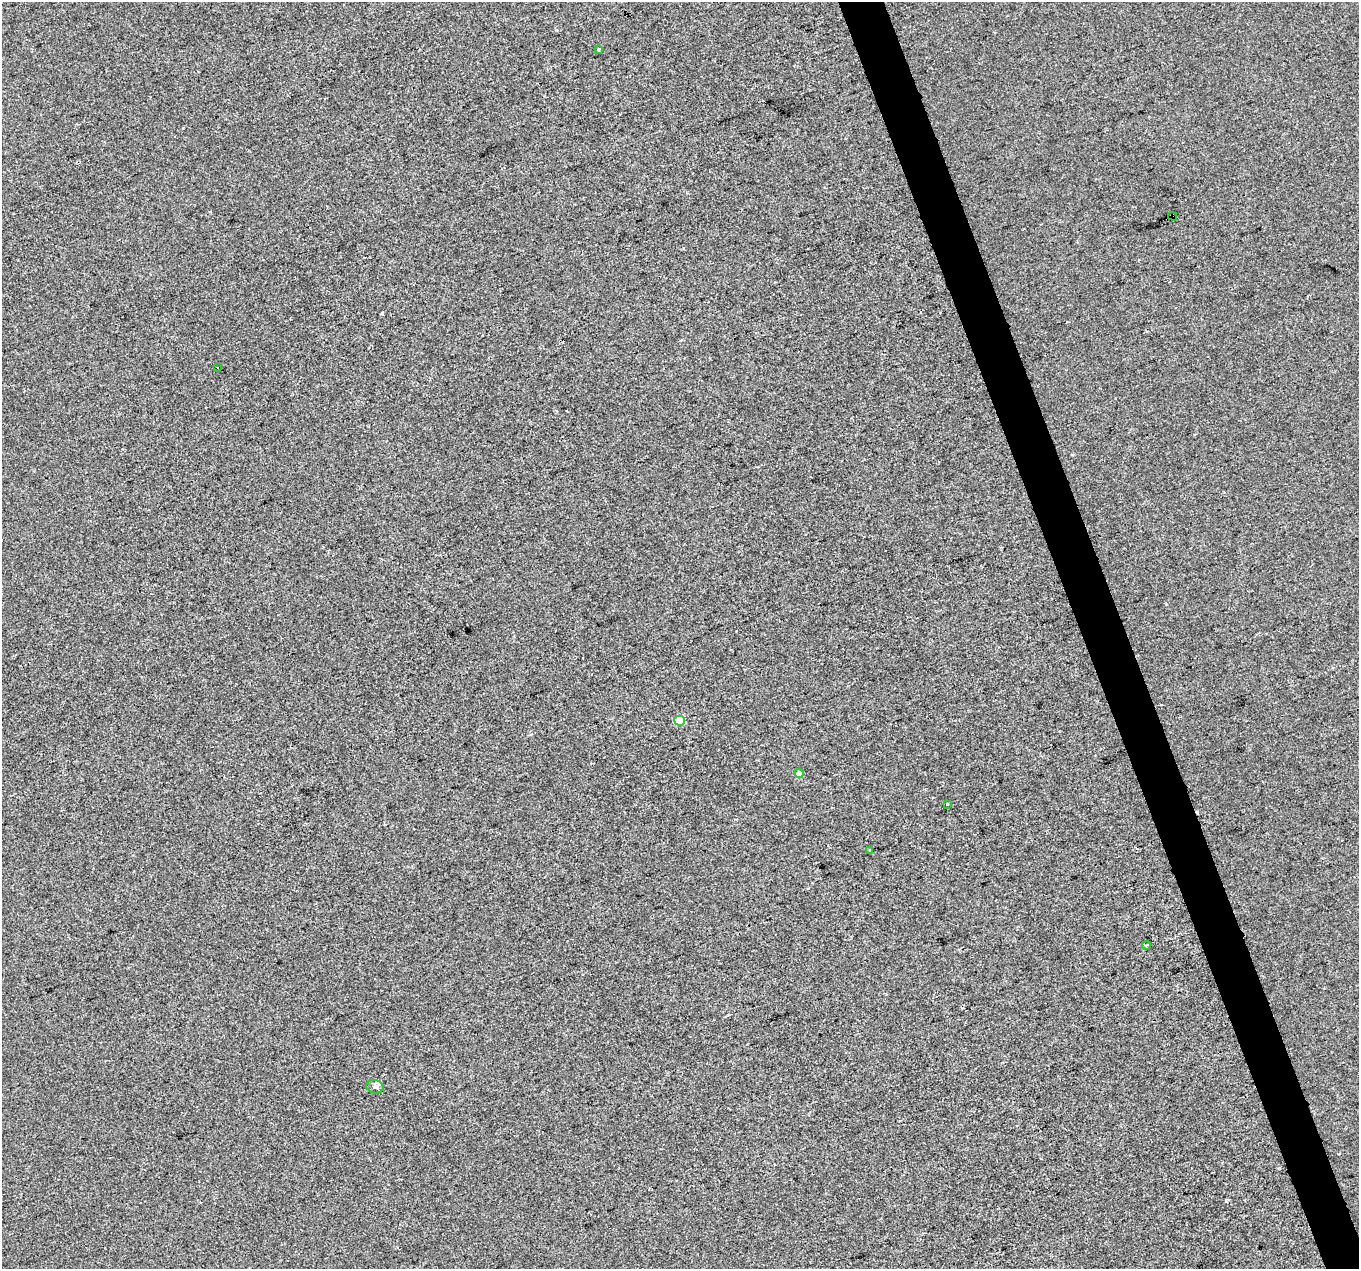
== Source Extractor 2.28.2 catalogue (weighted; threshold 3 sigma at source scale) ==
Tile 6 of 4 x 4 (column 2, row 2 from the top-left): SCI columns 1359-2715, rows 2658-3924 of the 5430 x 5260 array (HDU 1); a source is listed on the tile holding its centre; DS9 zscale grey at full resolution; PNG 1361 x 1271 px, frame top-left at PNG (2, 2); each listed source drawn as its Kron ellipse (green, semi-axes under 4 px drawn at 4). Shown black and unused: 3% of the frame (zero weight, under 2 of 3 exposures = <1% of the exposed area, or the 3 px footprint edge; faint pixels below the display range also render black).
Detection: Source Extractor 2.28.2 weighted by HDU 2 'WHT'; one run over the whole footprint, this tile lists its part. Background -1.98e-04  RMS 0.0056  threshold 0.025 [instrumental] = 3 sigma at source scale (4.5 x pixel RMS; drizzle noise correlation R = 1.50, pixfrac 1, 0.0396/0.0396 arcsec/px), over >= 5 px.
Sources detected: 10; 1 cosmic-ray / hot-pixel residue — neither listed nor drawn; the other 9 listed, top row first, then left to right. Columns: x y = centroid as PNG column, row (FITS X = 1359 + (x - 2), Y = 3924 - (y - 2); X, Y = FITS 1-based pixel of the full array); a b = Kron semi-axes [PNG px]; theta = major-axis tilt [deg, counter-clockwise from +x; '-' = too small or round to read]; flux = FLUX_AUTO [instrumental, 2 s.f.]
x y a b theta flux
598 49 3 3 - 0.92
1173 216 5 3 - 5.4
217 368 3 3 - 1.9
680 721 5 5 - 20
799 774 4 4 - 4.5
947 804 3 2 - 0.65
870 850 3 3 - 1.2
1146 945 5 3 - 8.4
375 1087 9 6 -11 1.8
Overlapping masked pixels (flux is a lower limit): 1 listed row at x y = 1173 216